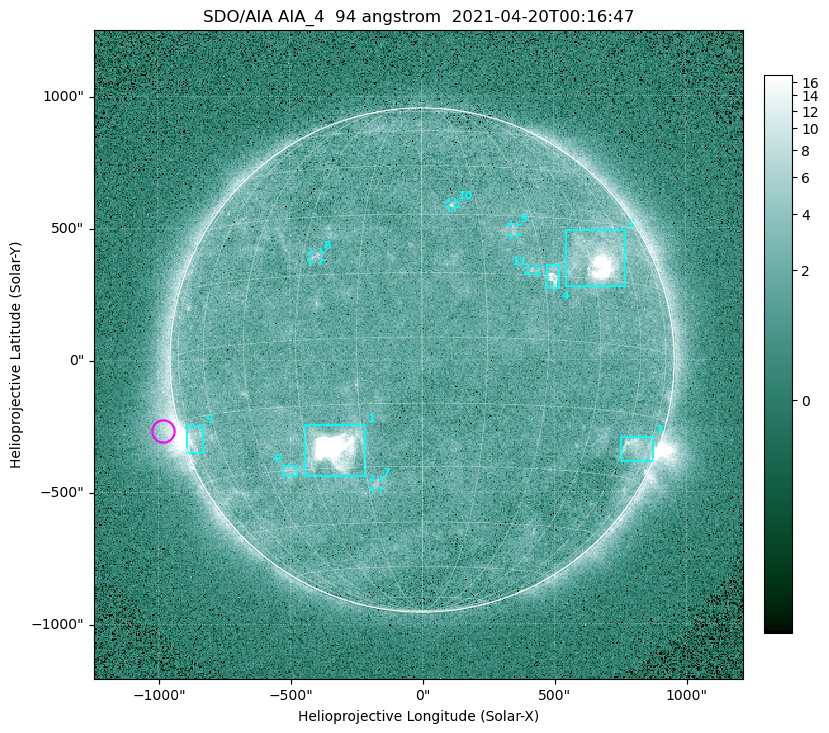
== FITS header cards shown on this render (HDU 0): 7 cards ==
TELESCOP= 'SDO/AIA '
INSTRUME= 'AIA_4   '
WAVELNTH=                   94
WAVEUNIT= 'angstrom'
DATE-OBS= '2021-04-20T00:16:47.13'
CTYPE1  = 'HPLN-TAN'
CTYPE2  = 'HPLT-TAN'

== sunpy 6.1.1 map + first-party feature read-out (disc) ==
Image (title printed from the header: SDO/AIA AIA_4  94 angstrom  2021-04-20T00:16:47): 512 x 512 px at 4.8 arcsec/px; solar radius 955 arcsec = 199 px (full disc in frame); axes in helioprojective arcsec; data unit not stated in the header (colour bar unlabelled)
Orientation: roll -0.137 deg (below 1 deg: not rotated)
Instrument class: DISC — disc imager (sunpy class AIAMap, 94 A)
Bright regions (active regions / flare kernels): reference = the median radial profile (limb darkening/brightening removed); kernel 5 px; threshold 5 sigma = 2.46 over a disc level ~1.75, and >= 1.15x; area >= 9 px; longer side >= 5 px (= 24 arcsec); searched inside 0.97 R_sun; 11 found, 11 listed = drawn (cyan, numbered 1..; 5 of them under ~33 arcsec drawn as corner ticks so the feature stays visible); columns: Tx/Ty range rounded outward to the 10 arcsec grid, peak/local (2 s.f.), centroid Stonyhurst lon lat
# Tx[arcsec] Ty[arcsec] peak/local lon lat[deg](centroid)
1 -450..-210 -440..-240 795 -22 -25
2 540..770 280..490 38 +48 +20
3 750..880 -390..-290 4.3 +66 -22
4 470..520 270..360 6.3 +33 +15
5 -900..-830 -350..-250 6.7 -72 -19
6 -530..-470 -440..-400 3 -37 -30
7 -190..-160 -490..-450 3.4 -13 -34
8 -420..-380 380..410 3.1 -26 +20
9 340..370 470..510 2.9 +24 +26
10 100..130 580..600 3.2 +8 +33
11 400..440 330..350 2.9 +27 +16
Off-limb structures (1.02-1.3 R_sun): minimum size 50 px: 7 found; the strongest spans PA ~90..120 deg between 1.02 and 1.22 R_sun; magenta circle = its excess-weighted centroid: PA ~105 deg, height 1.06 R_sun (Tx ~-980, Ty ~-270 arcsec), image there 4.9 x the reference